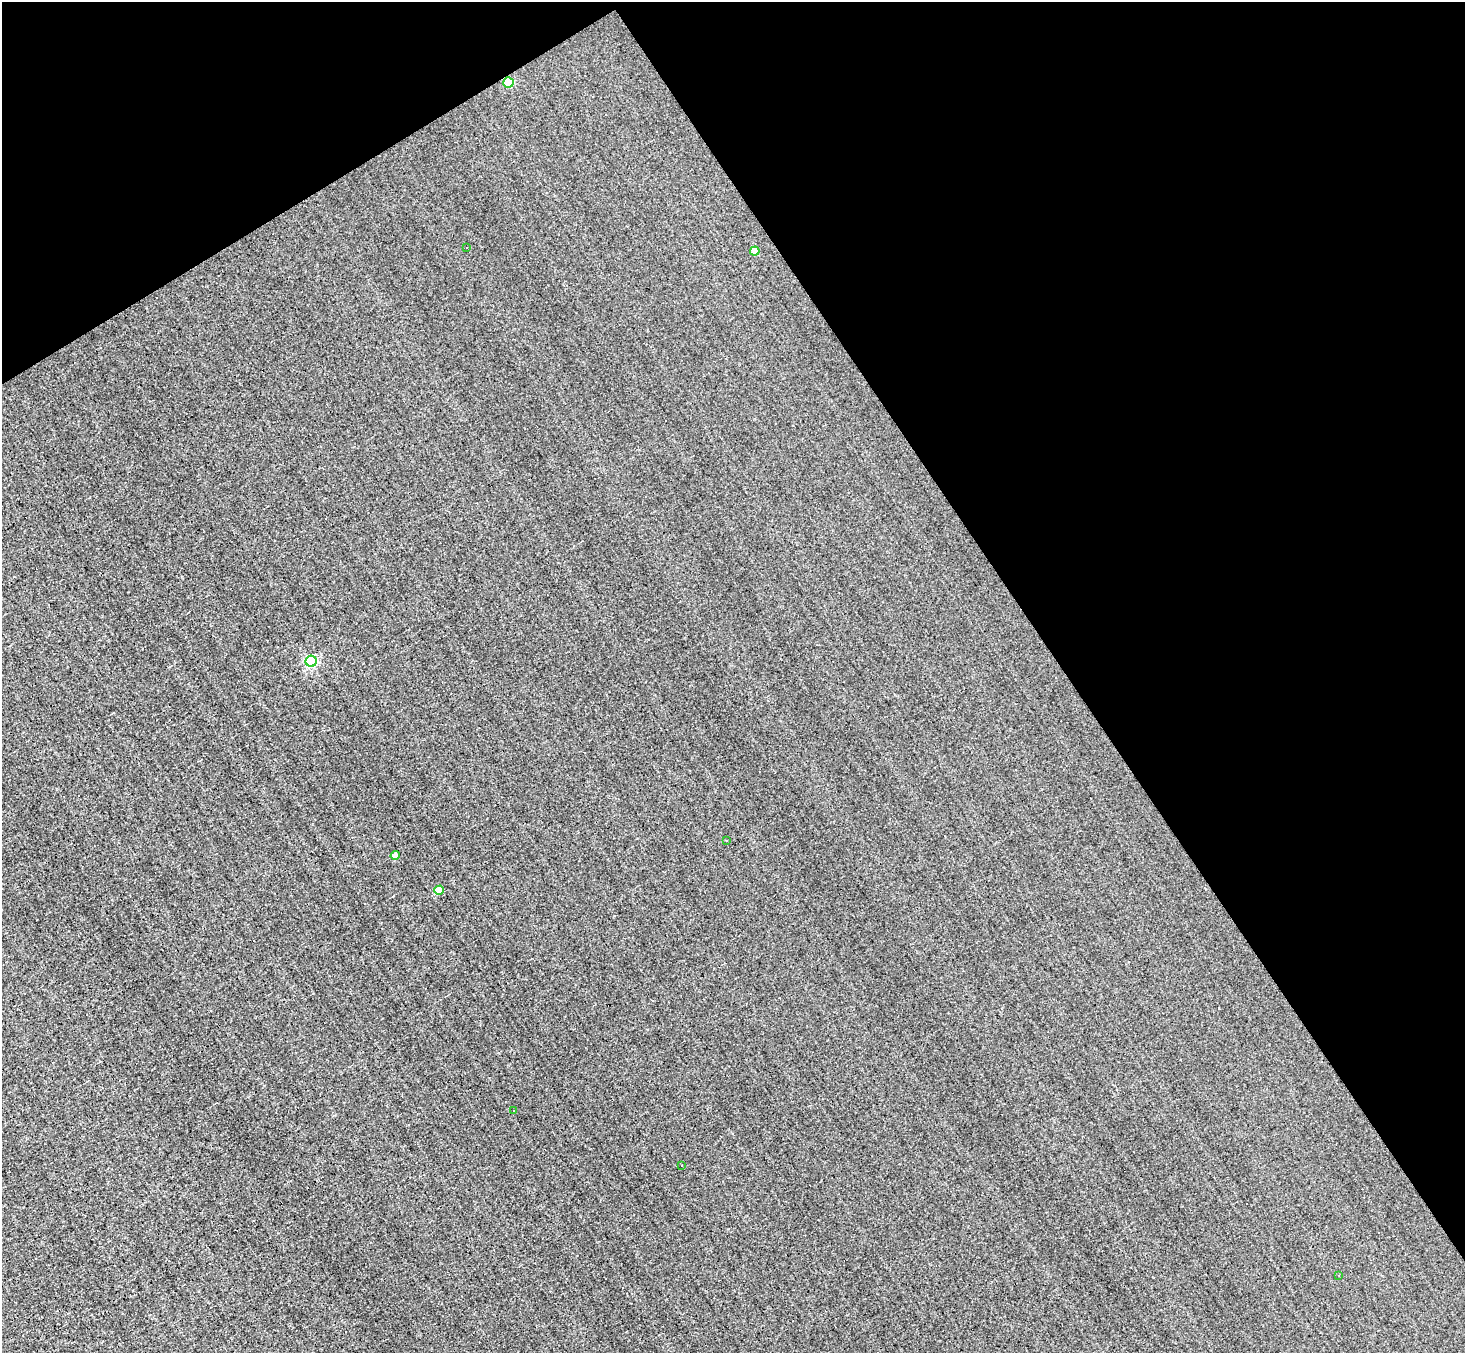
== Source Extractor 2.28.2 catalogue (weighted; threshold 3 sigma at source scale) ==
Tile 3 of 4 x 4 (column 3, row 1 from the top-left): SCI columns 2926-4388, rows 4338-5688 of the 5850 x 5835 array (HDU 1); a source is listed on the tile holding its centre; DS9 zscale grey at full resolution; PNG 1467 x 1355 px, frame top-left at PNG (2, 2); each listed source drawn as its Kron ellipse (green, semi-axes under 4 px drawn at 4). Shown black and unused: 33% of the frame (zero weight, under 3 of 5 exposures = <1% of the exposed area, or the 3 px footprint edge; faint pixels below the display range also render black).
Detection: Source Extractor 2.28.2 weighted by HDU 2 'WHT'; one run over the whole footprint, this tile lists its part. Background 0.00504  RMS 0.044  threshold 0.198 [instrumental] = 3 sigma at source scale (4.5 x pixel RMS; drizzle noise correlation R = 1.50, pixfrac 1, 0.05/0.05 arcsec/px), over >= 5 px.
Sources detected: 14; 4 cosmic-ray / hot-pixel residue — neither listed nor drawn; the other 10 listed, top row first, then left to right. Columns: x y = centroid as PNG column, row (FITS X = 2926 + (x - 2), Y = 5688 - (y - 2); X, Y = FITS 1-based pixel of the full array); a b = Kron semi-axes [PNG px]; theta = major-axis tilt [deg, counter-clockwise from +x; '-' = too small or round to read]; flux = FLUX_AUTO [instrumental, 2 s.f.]
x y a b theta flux
508 82 5 5 - 230
466 248 3 2 - 4.8
755 251 4 4 - 70
311 661 5 5 - 640
726 840 3 3 - 8.6
395 855 4 4 - 35
439 890 5 4 - 110
514 1111 3 2 - 5.4
682 1165 2 2 - 3.6
1339 1275 3 2 - 2.8
Overlapping masked pixels (flux is a lower limit): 1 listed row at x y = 508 82